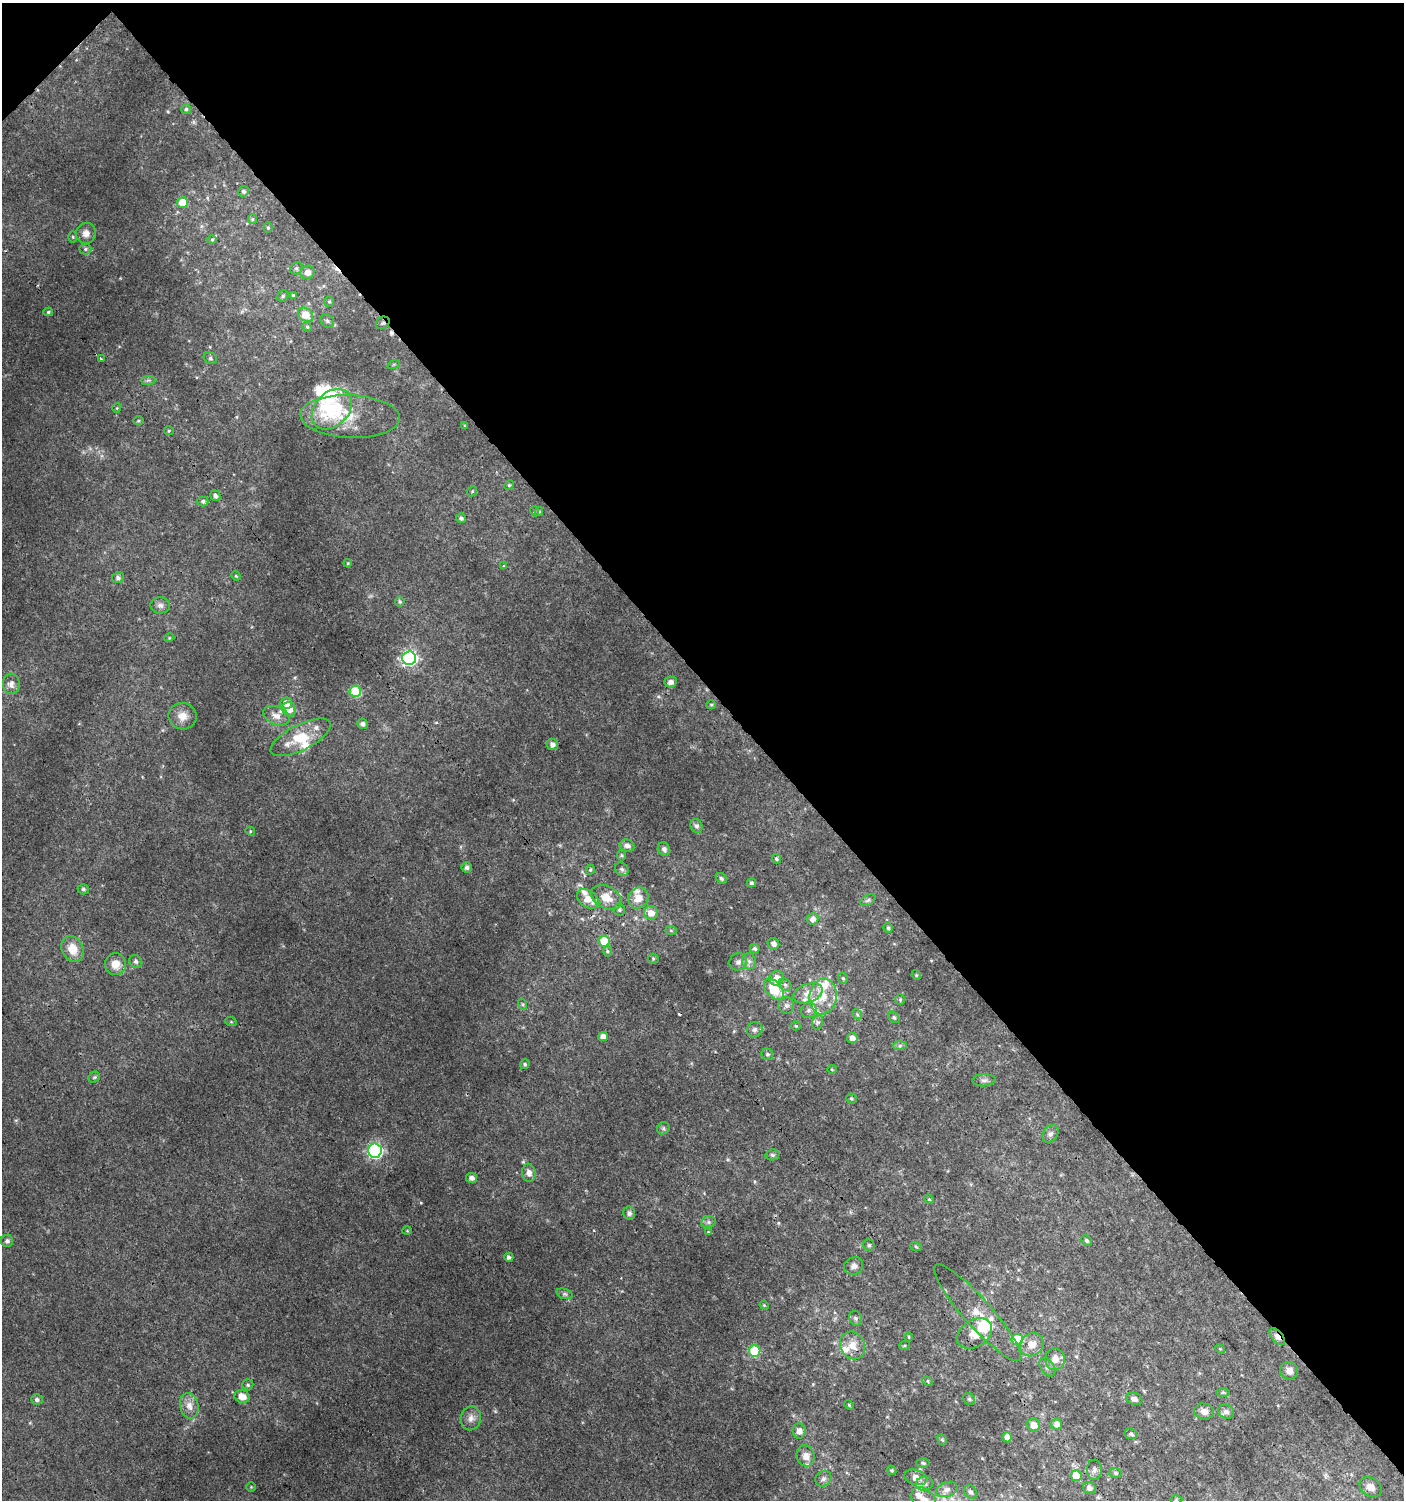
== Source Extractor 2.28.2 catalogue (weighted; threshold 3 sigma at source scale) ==
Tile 3 of 4 x 4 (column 3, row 1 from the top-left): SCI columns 3011-4412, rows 4529-6026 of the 6060 x 6084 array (HDU 1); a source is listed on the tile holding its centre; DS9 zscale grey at full resolution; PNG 1406 x 1502 px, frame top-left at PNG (2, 3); each listed source drawn as its Kron ellipse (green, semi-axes under 4 px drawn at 4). Shown black and unused: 46% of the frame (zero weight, under 3 of 4 exposures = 4% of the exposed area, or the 3 px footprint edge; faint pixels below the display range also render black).
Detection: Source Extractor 2.28.2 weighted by HDU 2 'WHT'; one run over the whole footprint, this tile lists its part. Background 0.00477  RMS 0.0021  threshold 0.0096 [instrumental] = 3 sigma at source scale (4.5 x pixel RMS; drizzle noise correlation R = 1.50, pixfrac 1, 0.0396/0.0396 arcsec/px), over >= 5 px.
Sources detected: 203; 3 inside a brighter object's white glare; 3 cosmic-ray / hot-pixel residue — neither listed nor drawn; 18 inside a brighter listed object's ellipse — not listed separately; the other 179 listed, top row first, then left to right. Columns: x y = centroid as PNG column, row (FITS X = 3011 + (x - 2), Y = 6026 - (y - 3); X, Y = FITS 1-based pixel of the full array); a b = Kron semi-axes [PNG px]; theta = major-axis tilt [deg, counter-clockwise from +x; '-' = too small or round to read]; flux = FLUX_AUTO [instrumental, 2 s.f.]
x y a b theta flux
186 109 5 5 - 0.43
243 191 5 5 - 0.5
182 202 5 5 - 4.9
252 219 5 4 - 0.26
268 228 5 4 - 0.28
86 233 10 10 - 1.4
73 237 5 3 - 0.26
212 240 4 4 - 0.26
85 249 6 5 - 0.39
296 268 6 5 - 0.4
307 272 7 6 - 1.4
293 295 4 4 - 0.24
283 296 6 5 - 0.34
329 302 5 4 - 0.28
48 312 5 4 - 0.3
305 315 8 6 -37 4
327 321 7 6 - 0.47
383 323 7 6 - 0.49
307 327 5 4 - 0.3
210 358 7 5 -16 0.45
101 359 3 3 - 0.57
394 364 6 4 19 0.29
148 380 7 4 1 0.42
117 408 4 3 - 0.17
332 409 23 16 45 12
350 416 50 21 -2 8.1
138 421 5 4 - 0.28
465 426 4 4 - 0.23
169 431 5 4 - 0.26
509 485 5 4 - 0.27
472 491 5 4 - 0.29
215 496 6 5 - 0.64
203 501 5 5 - 0.52
534 511 5 3 - 0.18
539 512 4 4 - 0.27
461 518 5 4 - 0.6
348 563 4 3 - 0.19
504 566 4 4 - 0.18
236 576 5 4 - 0.23
118 578 6 5 - 0.59
400 601 5 5 - 0.33
160 605 9 8 - 0.85
169 638 5 3 - 0.19
409 658 7 6 - 57
670 682 6 5 - 1.1
11 684 10 8 -86 1.2
355 691 6 5 - 13
286 703 6 5 - 2
711 705 5 4 - 0.28
289 709 7 7 - 2
182 716 14 13 - 2.3
276 716 13 9 -24 1.7
363 724 5 5 - 0.7
301 737 33 12 27 7.3
552 744 6 5 - 1
696 826 7 6 - 0.6
250 831 5 4 - 0.21
627 846 7 6 - 0.97
664 849 7 6 - 0.67
622 855 6 4 -89 0.29
776 859 5 4 - 0.39
467 867 5 5 - 0.67
622 869 7 6 - 0.51
590 870 5 4 - 0.3
721 878 6 5 - 0.48
752 883 4 4 - 0.43
83 889 5 5 - 0.45
606 897 16 11 -27 3.2
638 898 11 10 - 2.7
588 899 12 8 -37 2.7
868 900 8 5 31 0.5
619 910 6 6 - 0.48
651 913 7 7 - 1.9
813 919 6 5 - 1.2
888 928 5 4 - 0.36
671 930 6 4 -2 0.28
604 941 5 5 - 6.2
774 944 6 5 - 0.87
72 949 13 10 -65 3.6
755 949 5 4 - 0.43
607 951 6 4 -88 0.33
653 959 5 5 - 0.3
749 961 8 7 - 0.84
136 962 7 6 - 0.48
738 962 9 8 - 0.88
115 964 11 10 - 2.4
916 975 5 4 - 0.2
777 978 7 7 - 2
843 978 6 4 -44 0.32
785 985 7 5 -43 0.57
774 989 12 7 -48 6.9
808 993 15 9 21 2.3
823 996 18 13 82 4.1
900 1000 5 4 - 0.29
522 1004 6 3 -71 0.27
786 1006 8 8 - 0.73
809 1010 8 7 - 0.82
857 1014 5 4 - 0.29
894 1017 6 4 -49 0.36
231 1022 6 3 -19 0.23
818 1022 7 5 74 0.51
796 1026 5 4 - 0.29
755 1030 8 7 - 0.7
603 1037 5 4 - 1.4
852 1038 5 5 - 1.2
900 1046 7 4 2 0.46
767 1054 6 5 - 0.4
525 1064 5 4 - 0.37
832 1069 5 4 - 0.23
94 1077 6 5 - 0.33
984 1080 12 6 4 0.71
851 1098 5 5 - 0.37
663 1128 7 5 46 0.46
1050 1134 9 7 56 0.74
375 1151 7 6 - 50
772 1155 7 5 11 0.4
529 1173 9 7 -84 1.3
472 1178 5 5 - 0.97
929 1199 5 4 - 0.21
629 1213 6 6 - 0.67
708 1222 7 6 - 0.56
407 1231 5 3 - 0.16
708 1232 4 4 - 0.19
7 1241 6 6 - 0.65
1087 1241 6 4 -47 0.45
869 1245 5 5 - 0.44
916 1247 6 3 -20 0.26
509 1257 4 4 - 0.56
854 1266 10 8 28 0.87
565 1294 8 4 -19 0.47
764 1305 4 3 - 0.2
978 1313 63 14 -48 5.7
856 1318 7 6 - 0.48
975 1334 19 13 33 4.4
908 1337 4 3 - 0.19
1277 1337 10 5 -49 1.1
1017 1339 6 5 - 8.7
1032 1344 12 11 - 2.5
852 1345 14 12 -60 2.6
904 1346 5 3 - 0.22
1220 1349 5 4 - 0.21
755 1351 6 5 - 10
1055 1359 11 10 - 1.8
1047 1367 10 6 -56 0.72
1289 1371 9 8 - 1.5
928 1381 5 4 - 0.28
248 1385 5 5 - 0.37
1223 1392 6 4 0 0.29
242 1396 8 6 -18 2.5
969 1399 6 5 - 0.41
1134 1399 8 6 -20 0.97
37 1400 6 5 - 0.68
849 1405 5 3 - 0.21
189 1406 13 9 -78 1.9
1204 1411 10 8 -11 1.3
1226 1412 8 6 -25 0.84
471 1418 12 10 76 1.4
1056 1424 5 5 - 1.1
1034 1425 6 6 - 2.1
799 1431 7 6 - 1.1
1131 1434 6 5 - 0.48
1007 1437 5 4 - 1.2
942 1440 6 4 -65 0.31
806 1456 11 9 -74 1.7
923 1463 6 4 -3 0.37
892 1470 5 4 - 0.29
1094 1470 10 7 -88 0.86
1116 1473 6 5 - 0.39
1076 1476 5 5 - 4.6
916 1477 11 7 -17 1.7
823 1479 8 7 - 0.71
924 1484 8 7 - 0.89
251 1487 4 4 - 0.21
1370 1487 12 9 -35 1.5
1089 1488 6 6 - 0.95
947 1489 11 7 20 1.1
971 1492 7 5 -54 0.59
924 1500 15 10 -50 4.2
1176 1500 6 4 0 0.27
Overlapping masked pixels (flux is a lower limit): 5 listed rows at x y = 383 323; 606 897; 978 1313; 1277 1337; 1089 1488
Isophote crosses this tile's border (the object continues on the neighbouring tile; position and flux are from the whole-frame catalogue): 1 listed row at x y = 924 1500
Unlisted compact peaks at least as high as the median listed source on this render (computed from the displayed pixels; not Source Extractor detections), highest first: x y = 421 1203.